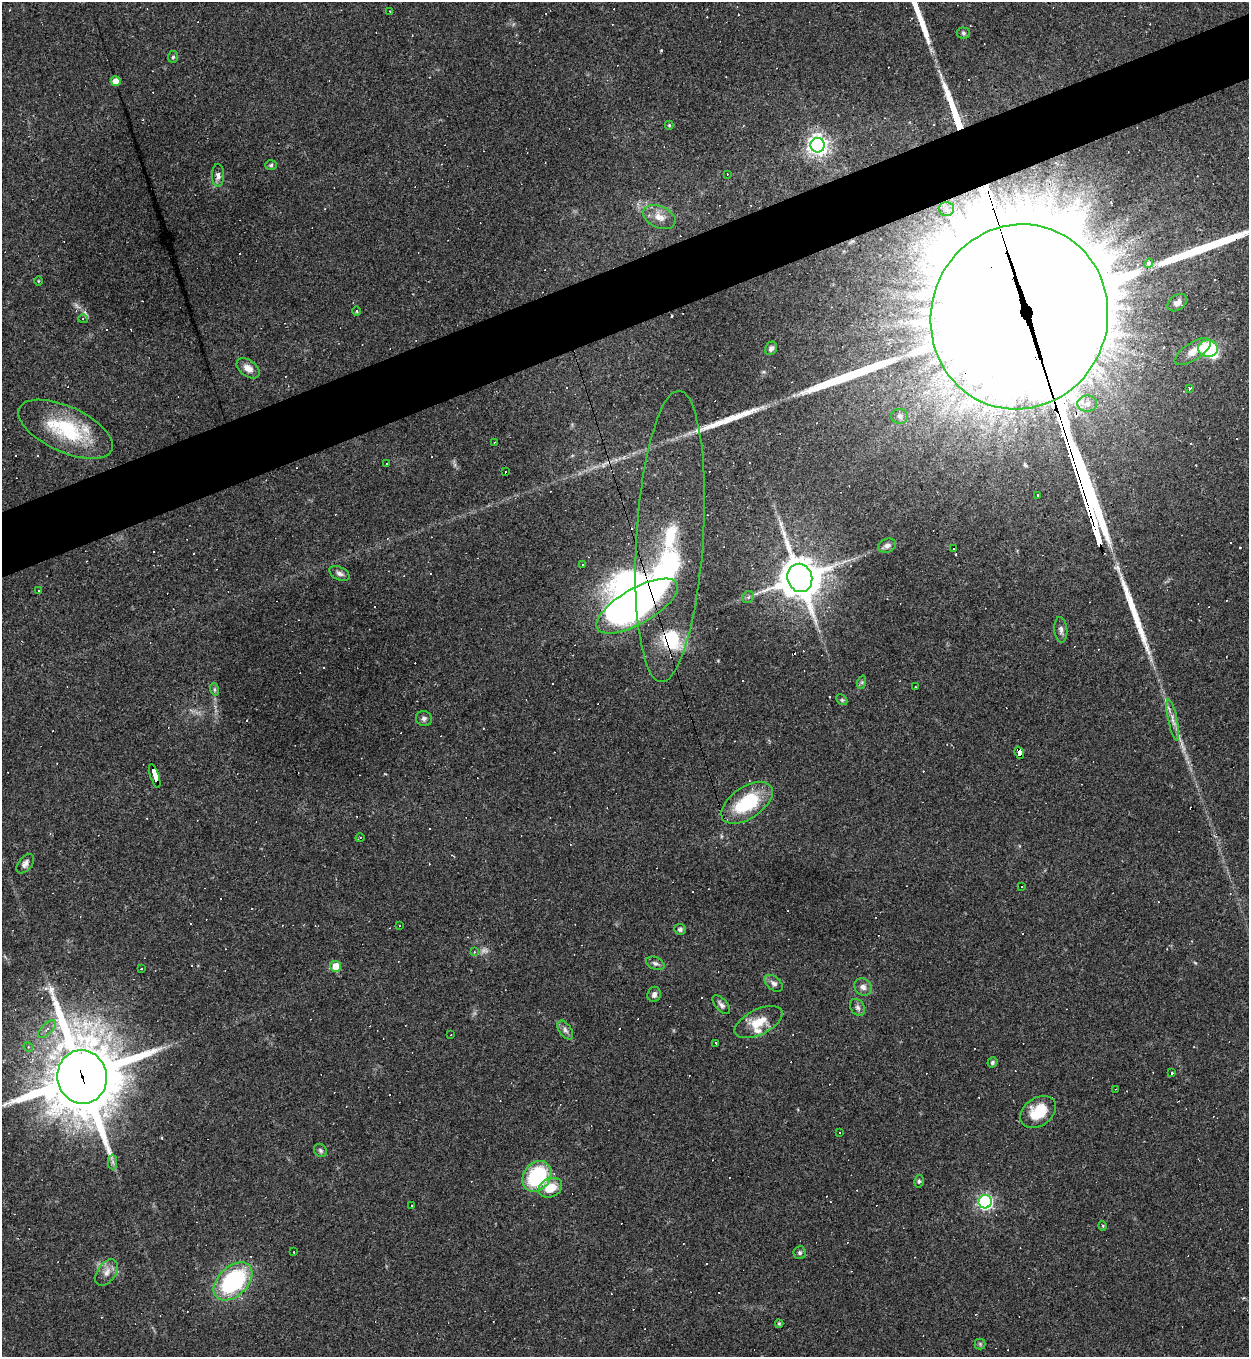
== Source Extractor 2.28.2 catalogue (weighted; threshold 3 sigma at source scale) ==
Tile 10 of 4 x 4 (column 2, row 3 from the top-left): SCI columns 1394-2640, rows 1356-2710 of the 5407 x 5421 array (HDU 1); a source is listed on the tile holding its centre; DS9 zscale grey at full resolution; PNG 1251 x 1359 px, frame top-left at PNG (2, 2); each listed source drawn as its Kron ellipse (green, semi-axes under 4 px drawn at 4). Shown black and unused: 5% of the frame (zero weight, under 3 of 4 exposures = <1% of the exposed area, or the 3 px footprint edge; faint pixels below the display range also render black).
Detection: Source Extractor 2.28.2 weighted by HDU 2 'WHT'; one run over the whole footprint, this tile lists its part. Background 0.0443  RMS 0.0046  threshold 0.0209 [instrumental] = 3 sigma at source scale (4.5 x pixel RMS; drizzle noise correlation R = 1.50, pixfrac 1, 0.05/0.05 arcsec/px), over >= 5 px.
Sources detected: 186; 7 inside a brighter object's white glare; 80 cosmic-ray / hot-pixel residue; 7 long thin detections or spike segments (spike, bleed or trail) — neither listed nor drawn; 4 inside a brighter listed object's ellipse — not listed separately; the other 88 listed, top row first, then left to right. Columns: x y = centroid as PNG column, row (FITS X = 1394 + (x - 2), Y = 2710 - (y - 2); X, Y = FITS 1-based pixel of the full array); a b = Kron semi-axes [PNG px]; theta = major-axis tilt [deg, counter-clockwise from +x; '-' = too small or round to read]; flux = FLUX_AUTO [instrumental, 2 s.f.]
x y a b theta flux
390 12 3 3 - 1.2
963 33 6 5 - 0.9
173 57 6 5 - 0.79
116 81 5 5 - 6.4
669 125 4 4 - 0.65
817 145 7 7 - 270
271 165 6 5 - 0.76
727 174 3 2 - 0.29
218 175 11 6 -90 2.1
946 209 7 7 - 2.5
659 217 17 11 -24 5.2
1149 263 4 4 - 2.9
38 281 4 3 - 0.36
1177 303 11 7 36 2.4
356 311 4 3 - 0.47
1019 317 93 88 70 40000
83 319 5 4 - 0.6
771 348 7 5 65 1.9
1208 349 10 8 -3 26
1193 352 21 8 33 4.6
248 368 13 8 -36 4
1189 388 3 2 - 0.82
1087 404 10 8 5 3
900 416 8 7 - 1.8
66 429 51 22 -25 35
495 442 3 2 - 0.37
387 464 3 2 - 0.55
505 472 3 2 - 1.1
1037 495 3 3 - 2.2
670 536 146 33 86 61
887 546 9 6 19 1.9
954 549 3 3 - 3.3
583 565 3 3 - 4.5
339 573 11 6 -27 1.6
800 578 14 12 -72 1300
39 591 3 2 - 0.65
748 597 6 5 - 0.94
637 606 46 17 30 130
1061 630 13 6 -85 1.6
862 682 7 4 72 0.75
915 687 3 3 - 0.6
214 689 6 4 -72 0.78
842 700 6 4 -44 0.74
424 719 8 7 - 1.4
1173 720 21 4 -78 3
1019 753 6 4 -71 53
155 776 12 3 -71 110
747 803 29 16 34 28
360 837 4 2 - 0.63
25 864 11 7 52 1.9
1021 887 3 2 - 0.62
400 926 3 2 - 0.58
680 929 6 5 - 1.2
474 952 4 4 - 0.54
655 963 9 6 -22 1.3
336 966 5 5 - 7.9
141 969 3 2 - 0.26
774 983 10 6 -40 1.8
863 987 9 8 - 2.2
654 994 8 6 72 1.9
721 1005 11 6 -49 1.6
858 1007 9 6 -57 1.6
759 1022 26 12 26 9.1
47 1029 11 5 44 2.1
565 1030 10 6 -56 1.7
451 1035 2 2 - 0.36
716 1043 4 2 - 0.56
28 1047 5 4 - 0.64
992 1062 5 5 - 0.96
1171 1073 3 3 - 1.5
82 1077 27 25 -81 4000
1116 1089 2 2 - 0.25
1038 1112 19 14 35 13
840 1133 2 2 - 0.36
320 1150 7 6 - 0.95
113 1162 7 4 -90 1
537 1176 17 13 53 37
919 1181 6 5 - 0.79
550 1188 12 9 28 8.9
985 1202 6 6 - 120
412 1205 3 2 - 0.52
1103 1226 5 3 - 0.39
294 1252 3 2 - 0.32
800 1253 6 6 - 1
107 1272 15 9 56 3.4
233 1281 23 14 43 53
779 1324 4 3 - 0.54
980 1344 5 5 - 0.73
Overlapping masked pixels (flux is a lower limit): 6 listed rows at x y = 1019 317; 670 536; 637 606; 1019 753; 155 776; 82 1077